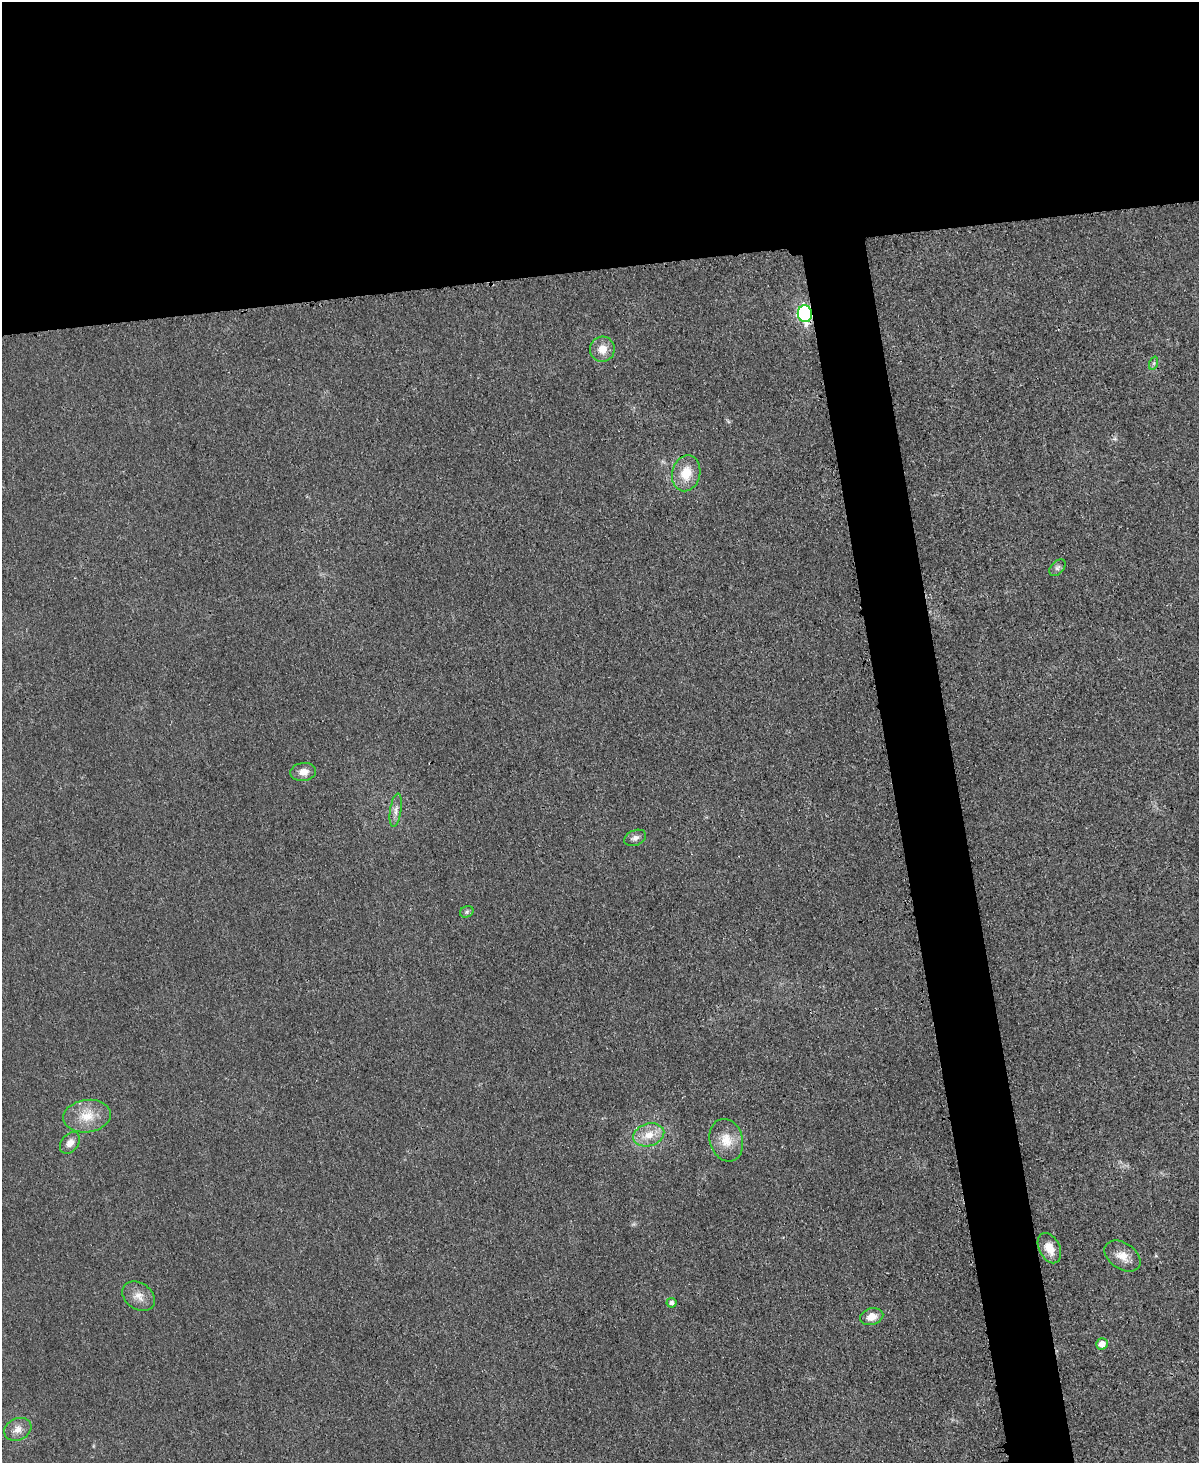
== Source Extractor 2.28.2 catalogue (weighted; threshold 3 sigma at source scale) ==
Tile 2 of 4 x 3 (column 2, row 1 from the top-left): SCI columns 1212-2408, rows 3177-4637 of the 4803 x 4779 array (HDU 1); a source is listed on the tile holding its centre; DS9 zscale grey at full resolution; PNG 1201 x 1465 px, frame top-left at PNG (2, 2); each listed source drawn as its Kron ellipse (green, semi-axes under 4 px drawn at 4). Shown black and unused: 23% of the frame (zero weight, under 3 of 4 exposures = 1% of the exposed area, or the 3 px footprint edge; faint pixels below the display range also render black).
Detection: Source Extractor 2.28.2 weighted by HDU 2 'WHT'; one run over the whole footprint, this tile lists its part. Background 0.0344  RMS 0.0066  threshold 0.0296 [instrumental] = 3 sigma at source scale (4.5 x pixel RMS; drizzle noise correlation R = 1.50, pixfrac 1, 0.05/0.05 arcsec/px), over >= 5 px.
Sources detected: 20; all 20 listed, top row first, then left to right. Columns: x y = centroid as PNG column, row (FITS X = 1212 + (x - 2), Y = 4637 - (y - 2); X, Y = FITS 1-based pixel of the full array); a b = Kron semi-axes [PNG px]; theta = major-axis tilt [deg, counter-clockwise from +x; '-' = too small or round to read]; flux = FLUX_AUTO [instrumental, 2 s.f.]
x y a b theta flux
805 314 8 7 - 130
602 349 12 12 - 7.9
1154 363 7 4 71 1.3
686 473 18 14 77 14
1057 568 10 6 46 2.1
303 772 13 9 8 5.9
396 810 17 5 82 4
635 838 11 7 23 3.2
467 912 7 5 23 1.4
87 1116 24 16 7 15
649 1135 16 11 17 10
726 1140 21 16 -74 13
70 1143 12 8 52 4.8
1049 1248 16 10 -63 9.5
1123 1256 20 13 -33 8.6
139 1296 18 13 -36 7.3
671 1303 5 5 - 2.3
872 1317 12 8 15 7.3
1102 1344 6 5 - 6.4
18 1429 14 11 26 5.8
Overlapping masked pixels (flux is a lower limit): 1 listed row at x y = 805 314